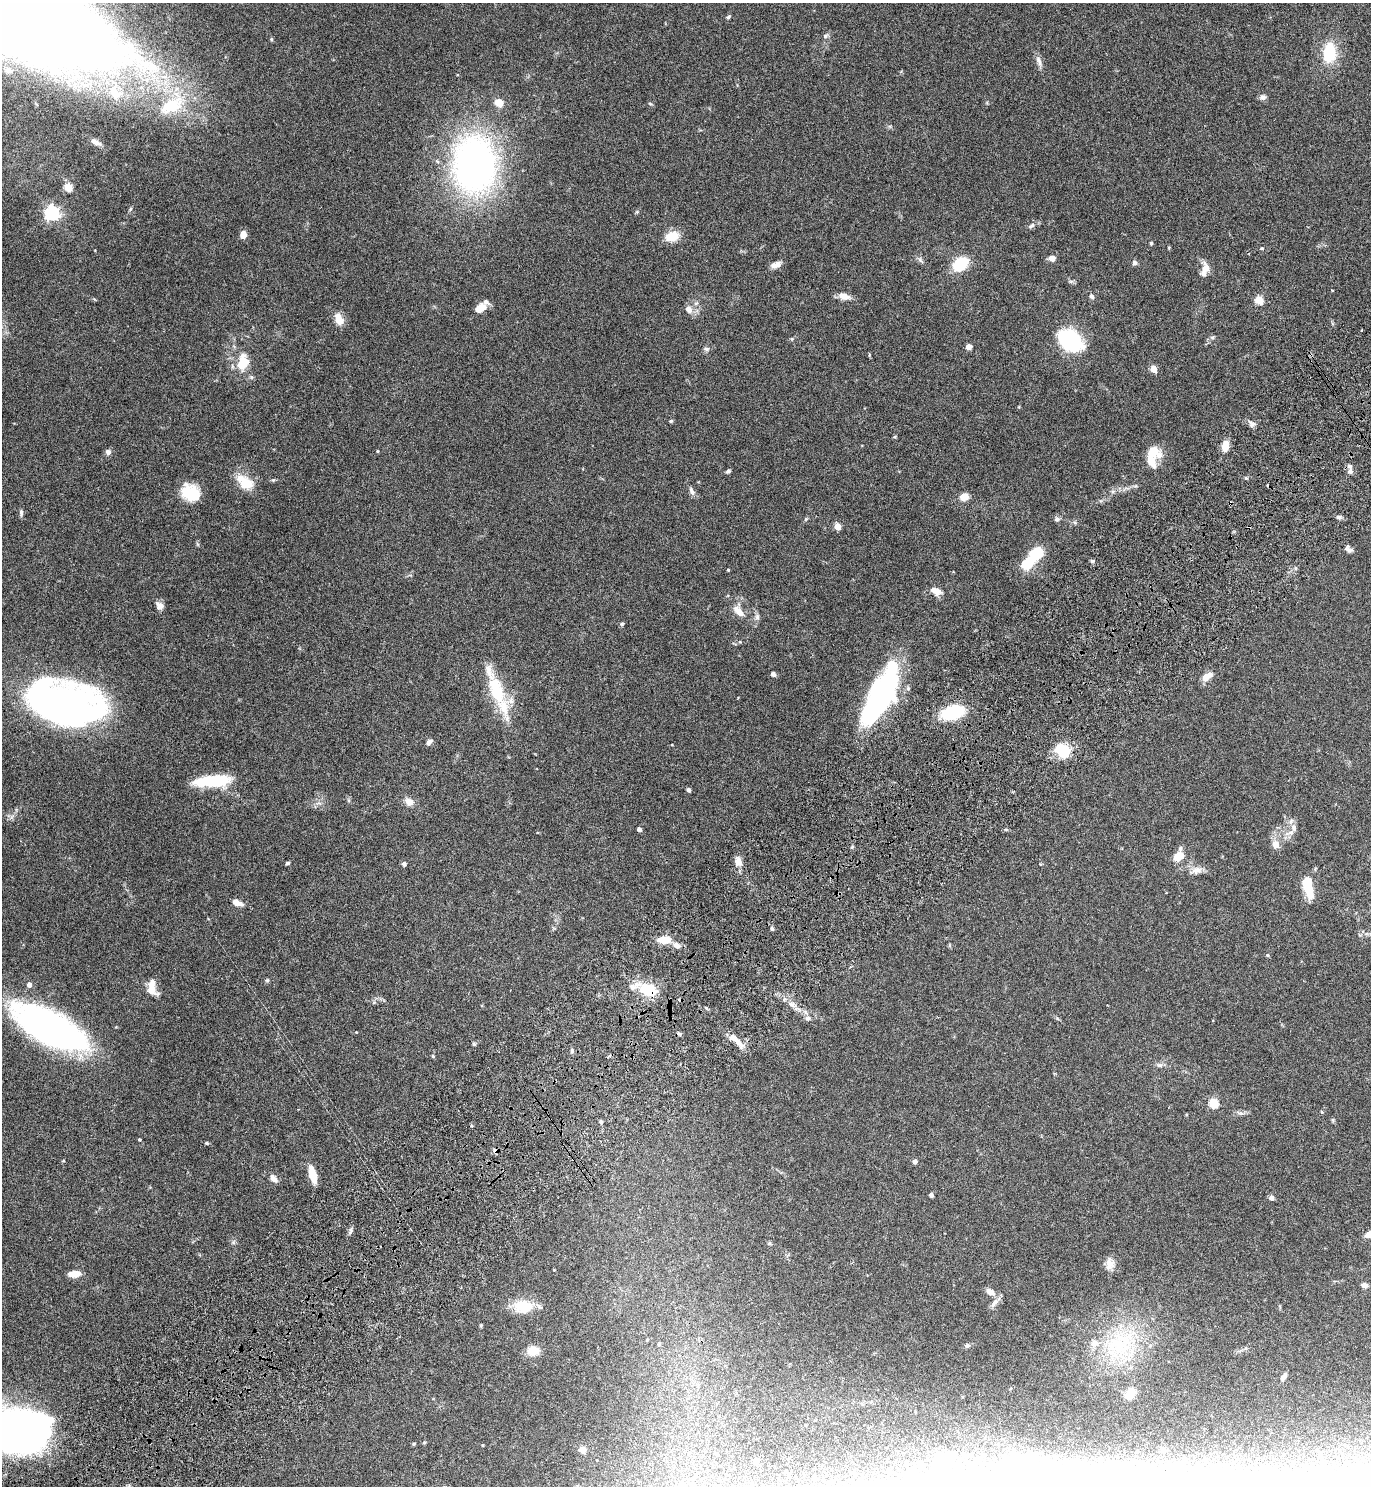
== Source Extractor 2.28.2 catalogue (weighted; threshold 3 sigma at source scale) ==
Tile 7 of 4 x 4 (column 3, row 2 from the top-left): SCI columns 2937-4305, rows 3019-4502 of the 6011 x 6034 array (HDU 1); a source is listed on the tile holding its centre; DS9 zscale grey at full resolution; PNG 1373 x 1488 px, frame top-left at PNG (2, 3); no overlay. Shown black and unused: <1% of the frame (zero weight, under 4 of 7 exposures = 3% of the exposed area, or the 3 px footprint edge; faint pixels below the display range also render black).
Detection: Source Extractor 2.28.2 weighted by HDU 2 'WHT'; one run over the whole footprint, this tile lists its part. Background 0.0574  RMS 0.0042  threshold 0.0173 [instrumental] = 3 sigma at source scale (4.09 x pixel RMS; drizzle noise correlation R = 1.36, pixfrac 0.8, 0.05/0.05 arcsec/px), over >= 5 px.
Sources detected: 175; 12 inside a brighter object's white glare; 5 cosmic-ray / hot-pixel residue — not listed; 11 inside a brighter listed object's ellipse — not listed separately; the other 147 listed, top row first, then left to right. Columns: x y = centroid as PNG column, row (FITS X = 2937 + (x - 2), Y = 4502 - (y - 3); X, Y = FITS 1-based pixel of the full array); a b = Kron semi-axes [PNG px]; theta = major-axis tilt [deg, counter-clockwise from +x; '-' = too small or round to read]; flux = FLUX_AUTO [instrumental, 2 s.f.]
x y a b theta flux
16 8 161 50 -30 2000
728 17 6 5 - 0.65
825 36 7 6 - 0.89
271 39 4 4 - 0.51
1329 53 13 9 87 20
1039 61 17 6 -71 2
8 71 10 8 -17 2.7
1263 97 8 7 - 1.3
499 102 10 9 - 3.8
650 104 6 3 -20 0.42
172 105 41 22 35 23
95 142 11 6 -25 2.2
474 164 69 51 -88 130
68 187 5 4 - 14
130 209 6 4 71 0.5
637 212 5 5 - 0.46
52 213 6 6 - 110
1031 226 10 6 32 1.3
243 235 8 7 - 2.5
672 237 14 9 25 7.6
1151 243 4 4 - 0.47
1262 248 6 4 1 0.47
1052 258 7 5 -1 2.2
920 260 8 4 -45 0.88
1135 263 6 6 - 1.1
961 264 12 9 34 20
776 265 12 6 20 2.8
1206 268 14 10 -79 3.3
1071 281 7 4 0 0.71
844 296 13 8 -15 3.5
1092 296 7 5 -68 1.1
1259 300 5 5 - 15
480 308 11 7 33 5.8
689 309 11 9 -45 2.5
339 319 12 7 -65 5.3
1212 337 6 4 -18 0.57
792 339 5 4 - 0.47
1070 340 16 11 -32 73
969 347 5 5 - 2.1
707 349 8 6 -15 0.89
243 362 24 15 79 9.2
1153 369 5 4 - 8.5
671 421 5 4 - 0.51
1252 424 8 7 - 1.4
894 437 5 3 - 0.37
1225 446 11 6 78 6.3
377 451 4 3 - 0.32
108 452 7 6 - 1.3
1153 452 14 12 -6 8.9
728 471 6 4 28 0.74
1350 471 9 7 89 1.5
1246 478 5 4 - 0.47
273 480 6 4 41 0.49
245 482 25 14 -35 8.4
692 491 11 6 -63 1.5
1113 491 7 4 1 0.74
188 492 22 17 8 10
964 497 11 9 12 2.9
21 512 9 5 -85 0.88
1339 517 7 5 -13 0.86
806 519 6 4 71 0.46
1057 519 6 6 - 1.1
1075 523 6 4 -20 0.61
837 526 5 4 - 7.6
1349 549 11 6 -36 1.3
1036 553 13 10 28 11
1092 561 5 5 - 0.61
1027 563 18 12 39 9.2
1295 568 5 3 - 0.5
728 570 3 3 - 0.35
935 591 14 8 -27 3.4
159 606 10 8 -52 2.1
739 611 18 10 -57 4.5
757 617 8 6 76 1.2
622 624 6 5 - 0.54
740 642 5 3 - 0.39
773 674 6 5 - 1.1
1207 676 12 7 33 3.7
879 698 54 21 61 86
60 706 71 41 -8 180
504 707 43 24 -81 15
952 712 21 12 14 24
429 742 8 5 47 1.5
1063 751 18 14 -37 12
212 781 39 12 4 19
689 790 5 4 - 0.79
409 802 12 9 -40 2.9
639 829 4 4 - 1.3
1291 833 19 6 17 2.5
1276 844 12 9 -61 2.9
852 847 5 4 - 0.45
1179 856 12 9 28 4.7
738 862 9 7 -86 3.5
287 863 5 4 - 0.61
404 864 5 5 - 1.4
1196 870 17 9 10 2.9
1307 885 21 9 -85 11
237 903 14 7 -24 2.8
772 928 5 4 - 0.67
664 940 14 8 5 6.4
676 945 10 7 -33 2
1268 955 5 5 - 0.47
267 980 5 5 - 0.54
29 985 5 5 - 2
634 986 17 8 14 3.2
152 988 18 11 -70 4.9
648 990 13 9 -15 16
374 1002 6 4 46 0.61
792 1004 11 6 -44 2.1
808 1018 8 6 14 1
50 1027 67 26 -29 160
356 1032 3 3 - 0.24
679 1034 7 4 -20 0.6
738 1042 22 7 -52 3.4
474 1044 5 5 - 0.57
572 1051 7 5 89 0.65
433 1056 5 4 - 0.5
1159 1065 9 6 -15 1.1
1213 1103 5 5 - 21
601 1122 5 5 - 0.73
139 1139 4 4 - 0.46
206 1143 5 4 - 0.44
63 1161 4 3 - 0.33
915 1161 5 4 - 1.5
312 1175 13 6 -76 9.7
273 1179 12 7 -48 2.1
931 1195 4 4 - 1.2
1271 1198 5 4 - 2.2
1369 1234 12 7 34 3
1110 1264 17 11 82 3.4
74 1274 13 7 4 4.4
1364 1285 8 6 -17 1.5
990 1292 12 7 -33 2.7
994 1303 16 6 53 1.9
523 1307 25 17 -3 9.3
1119 1344 55 26 23 32
967 1346 7 6 - 0.89
533 1351 14 11 11 5.1
1284 1377 10 6 55 1.8
1130 1394 14 10 53 8
10 1429 68 29 -14 250
582 1450 6 6 - 2
1030 1459 6 5 - 0.75
756 1461 7 6 - 1.3
938 1466 13 8 -82 3.2
1342 1471 7 6 - 0.99
827 1472 5 3 - 0.48
Overlapping masked pixels (flux is a lower limit): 1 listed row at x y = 648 990
Isophote crosses this tile's border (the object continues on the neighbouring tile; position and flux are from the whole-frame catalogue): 3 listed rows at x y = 16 8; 1369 1234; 10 1429
Unlisted compact peaks at least as high as the median listed source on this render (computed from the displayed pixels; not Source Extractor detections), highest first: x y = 351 1230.